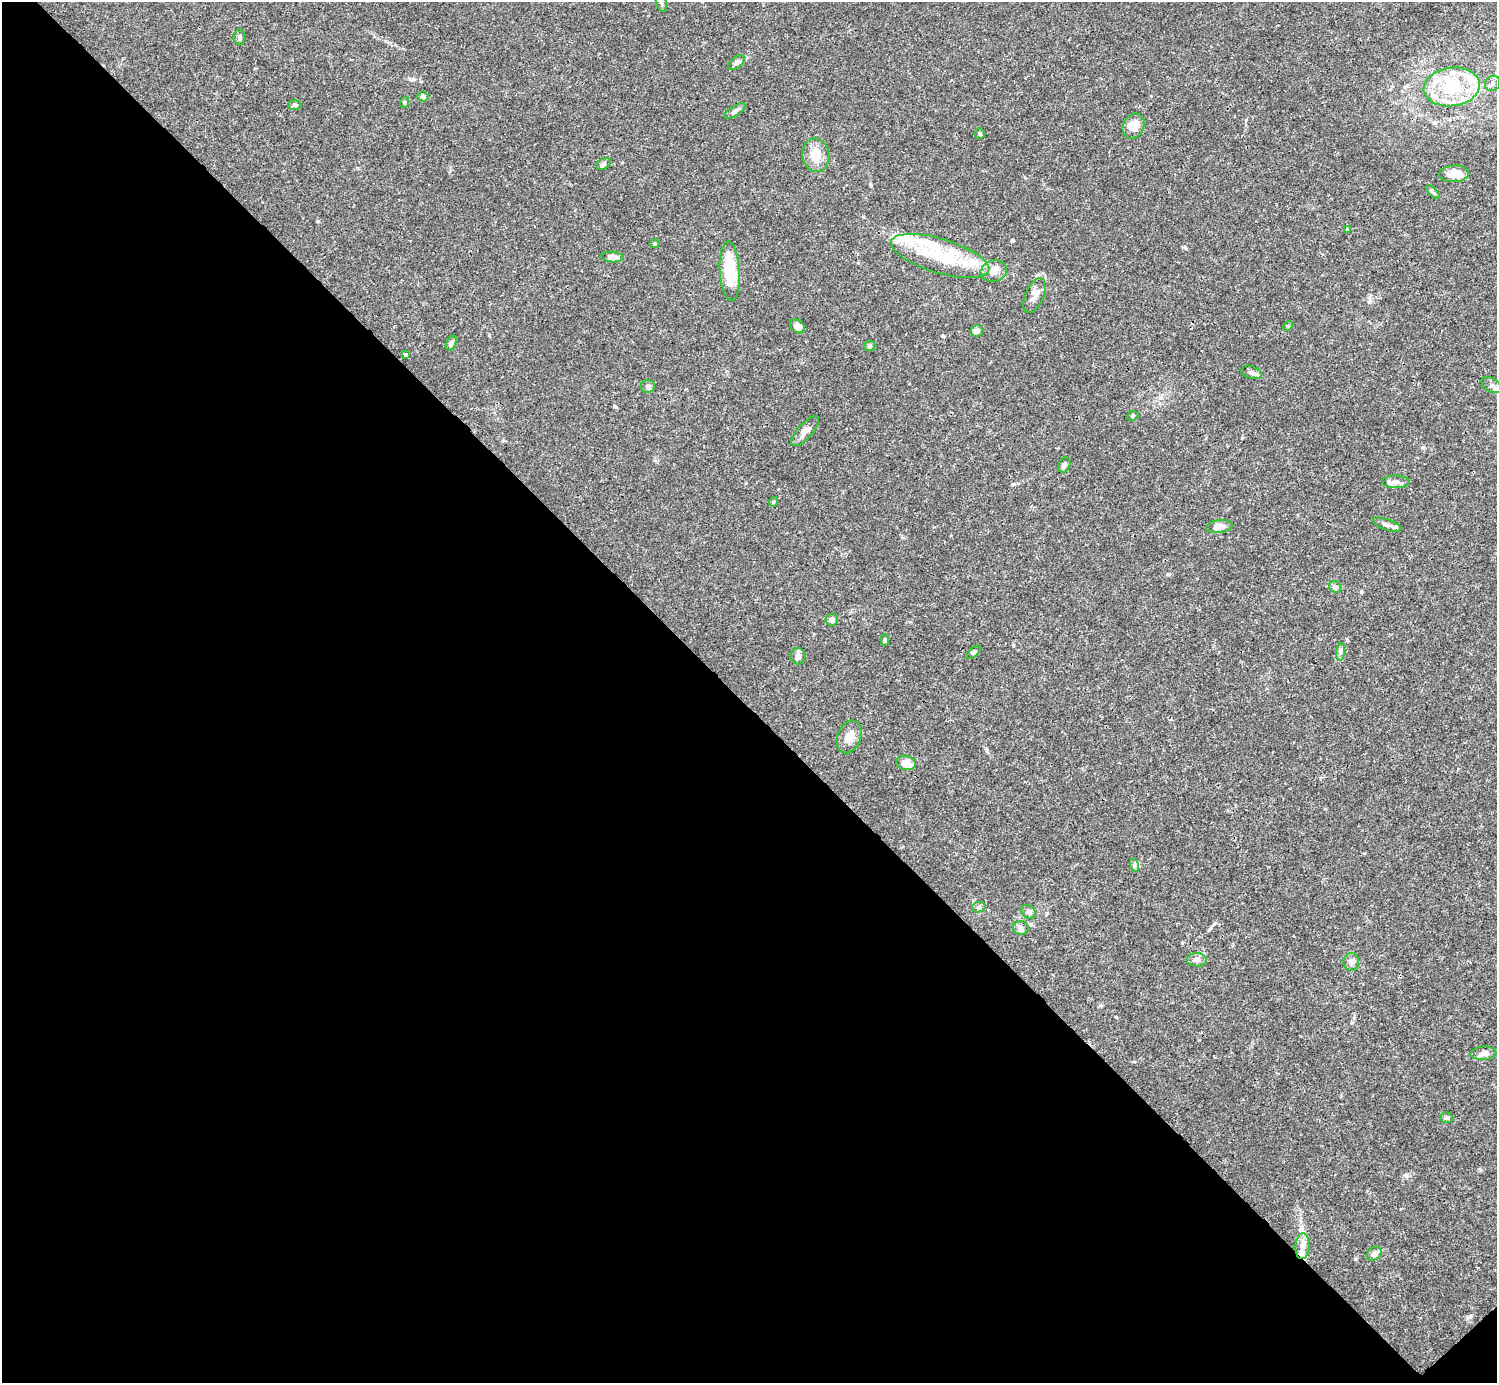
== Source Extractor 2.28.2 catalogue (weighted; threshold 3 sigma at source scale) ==
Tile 14 of 4 x 4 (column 2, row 4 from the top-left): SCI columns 1496-2990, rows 158-1538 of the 5982 x 5981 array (HDU 1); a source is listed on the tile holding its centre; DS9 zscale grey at full resolution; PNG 1499 x 1385 px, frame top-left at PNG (2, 2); each listed source drawn as its Kron ellipse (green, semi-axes under 4 px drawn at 4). Shown black and unused: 49% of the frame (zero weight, under 3 of 4 exposures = <1% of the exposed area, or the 3 px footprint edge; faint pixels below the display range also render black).
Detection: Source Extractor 2.28.2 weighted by HDU 2 'WHT'; one run over the whole footprint, this tile lists its part. Background 0.0165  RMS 0.0022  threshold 0.00975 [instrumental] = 3 sigma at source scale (4.5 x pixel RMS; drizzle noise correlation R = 1.50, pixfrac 1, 0.05/0.05 arcsec/px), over >= 5 px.
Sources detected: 63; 7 inside a brighter listed object's ellipse — not listed separately; the other 56 listed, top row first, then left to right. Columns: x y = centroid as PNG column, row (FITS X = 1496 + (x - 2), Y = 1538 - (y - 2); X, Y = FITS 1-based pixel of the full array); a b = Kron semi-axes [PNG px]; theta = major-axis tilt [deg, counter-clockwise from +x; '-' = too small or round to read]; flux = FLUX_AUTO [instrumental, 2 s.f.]
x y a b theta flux
661 2 10 5 -74 0.52
239 37 7 6 - 0.49
736 62 10 5 39 0.62
1493 83 8 7 - 0.73
1452 87 28 19 7 12
423 96 5 5 - 0.5
405 102 6 3 71 0.23
294 105 6 5 - 0.39
735 111 12 5 34 0.7
1134 126 13 10 63 3
980 134 5 4 - 0.28
816 155 17 13 -80 2.9
604 164 8 5 28 0.49
1454 174 15 8 4 2.9
1433 192 9 3 -45 0.33
1347 229 3 3 - 0.15
655 243 5 3 - 0.23
940 256 51 17 -17 12
612 257 11 5 -4 1.4
730 271 30 10 -86 9.3
994 271 13 10 15 1.8
1035 296 18 9 66 1.4
798 326 8 6 -37 1.2
1288 326 5 4 - 0.23
976 331 6 5 - 0.9
451 343 8 4 63 0.66
869 346 6 5 - 0.35
406 355 3 3 - 0.58
1251 372 11 6 -18 0.69
1492 385 11 6 -31 0.79
648 386 7 6 - 0.6
1133 416 6 4 24 0.32
805 431 19 7 48 1.4
1064 465 8 5 63 0.5
1396 482 14 6 -1 1
773 502 5 3 - 0.22
1387 525 15 5 -17 0.96
1219 526 13 6 8 1.6
1335 587 7 5 -43 0.45
832 620 6 6 - 0.69
885 640 5 4 - 0.35
974 652 8 4 45 0.35
1341 652 9 4 82 0.51
798 656 8 7 - 0.89
849 737 17 11 68 2.1
906 763 10 7 -10 2.6
1134 865 7 4 -73 0.41
979 907 7 5 14 0.49
1029 912 8 6 -43 0.66
1021 928 8 7 - 0.97
1197 960 10 7 -3 0.91
1351 962 9 7 -86 0.86
1483 1053 13 6 4 0.87
1446 1118 6 5 - 0.46
1302 1246 13 7 87 1.4
1374 1254 8 6 36 1.3
Isophote crosses this tile's border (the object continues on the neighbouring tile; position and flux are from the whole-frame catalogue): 2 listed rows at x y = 661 2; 1492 385
Unlisted compact peaks at least as high as the median listed source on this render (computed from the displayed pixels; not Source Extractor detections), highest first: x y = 1470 1316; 1355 1259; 1185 247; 1013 645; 1012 240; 318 221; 1406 1176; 942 336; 1480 1170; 1014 484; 1423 447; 1169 574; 871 185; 986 749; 1116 1017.